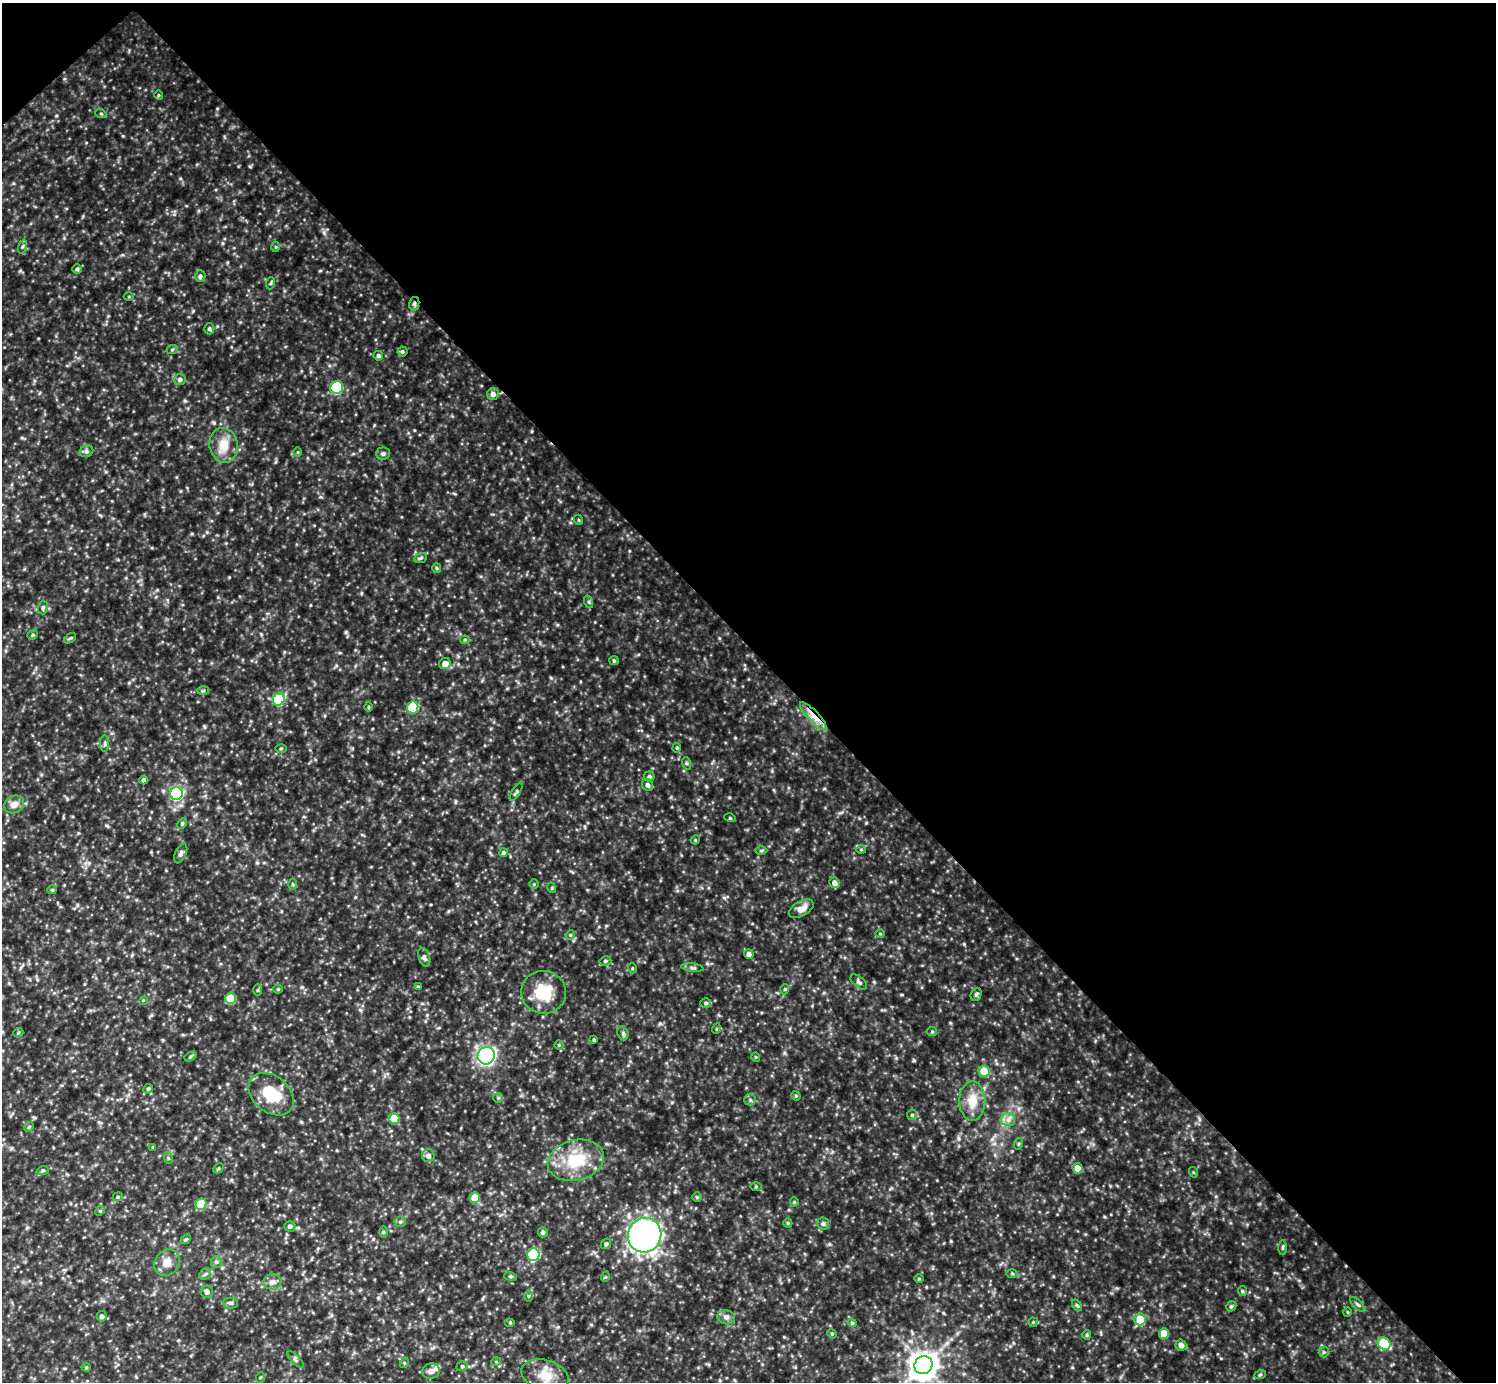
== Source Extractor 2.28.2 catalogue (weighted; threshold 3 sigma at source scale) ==
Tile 3 of 4 x 4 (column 3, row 1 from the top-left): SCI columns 2991-4484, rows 4441-5820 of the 5979 x 5978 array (HDU 1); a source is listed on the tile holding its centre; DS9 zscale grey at full resolution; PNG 1498 x 1384 px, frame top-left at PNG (2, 3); each listed source drawn as its Kron ellipse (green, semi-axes under 4 px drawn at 4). Shown black and unused: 47% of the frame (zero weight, under 3 of 5 exposures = <1% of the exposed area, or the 3 px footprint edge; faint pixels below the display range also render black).
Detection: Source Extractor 2.28.2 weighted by HDU 2 'WHT'; one run over the whole footprint, this tile lists its part. Background 0.303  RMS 0.026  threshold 0.116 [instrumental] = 3 sigma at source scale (4.5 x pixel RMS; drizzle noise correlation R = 1.50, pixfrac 1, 0.05/0.05 arcsec/px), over >= 5 px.
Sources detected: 161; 1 inside a brighter listed object's ellipse — not listed separately; the other 160 listed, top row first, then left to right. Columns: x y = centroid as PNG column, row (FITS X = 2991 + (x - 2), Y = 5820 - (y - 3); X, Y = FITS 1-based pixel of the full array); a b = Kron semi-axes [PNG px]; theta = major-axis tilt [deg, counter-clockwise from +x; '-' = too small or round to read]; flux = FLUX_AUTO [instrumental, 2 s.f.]
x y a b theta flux
158 95 5 3 - 2.7
101 114 5 3 - 2.8
22 247 7 3 71 3.3
276 247 5 3 - 2.4
77 269 5 5 - 3.9
200 276 6 5 - 6.2
271 283 6 4 71 3.2
129 297 5 3 - 2.7
414 304 7 5 77 5.4
209 329 5 5 - 4.5
172 350 6 3 20 2.9
402 351 5 5 - 4.2
378 356 5 4 - 5.3
180 379 6 5 - 7.3
337 387 6 6 - 220
493 394 6 6 - 11
224 445 17 14 -81 43
86 451 7 5 22 6.2
298 452 5 3 - 2.3
383 454 7 6 - 6.9
579 520 5 3 - 2.5
421 558 6 5 - 4.2
437 568 5 4 - 3.4
589 602 6 4 -72 3.8
43 607 7 5 87 5.7
33 635 5 4 - 3.7
70 638 7 3 35 3.4
465 640 4 4 - 3.1
614 661 5 4 - 3.1
445 664 6 5 - 17
203 691 6 4 2 3.3
279 700 6 5 - 140
369 707 5 3 - 2.3
413 707 6 5 - 130
813 716 18 5 -46 38
105 744 8 4 90 4.7
281 748 5 3 - 2.6
677 748 5 4 - 3.5
686 763 6 4 -72 3.3
649 777 5 5 - 5.5
144 780 4 4 - 6.6
647 785 6 5 - 7.7
516 792 10 4 60 4.6
176 793 6 6 - 430
14 804 10 8 28 18
730 818 5 3 - 3
182 824 5 4 - 3.8
695 840 5 4 - 2.4
761 850 6 4 1 3.4
861 850 5 3 - 2.5
181 853 10 5 65 7
503 853 4 4 - 7.1
835 883 5 5 - 13
293 884 5 3 - 3.2
534 884 4 4 - 2.6
552 888 5 3 - 2.6
52 890 5 4 - 3
801 909 13 7 30 22
880 934 5 3 - 2.4
570 935 5 4 - 2.6
749 954 5 5 - 9.1
424 957 10 5 -71 6.4
605 961 6 4 15 4.5
632 968 5 3 - 2.3
692 968 11 4 -7 6
859 982 10 5 -40 6.5
418 987 4 4 - 2.7
278 989 4 4 - 2.7
785 989 5 3 - 2.3
257 990 5 4 - 3.3
544 992 22 21 - 87
976 994 7 5 67 4.9
231 999 5 5 - 74
143 1000 4 4 - 2.2
706 1003 5 4 - 4.9
716 1029 5 3 - 2.3
932 1032 5 4 - 3.2
18 1033 5 3 - 2.5
623 1033 7 5 -70 5.3
594 1040 3 3 - 3.3
559 1045 4 4 - 2.6
191 1056 6 4 32 3.6
486 1056 9 8 - 690
756 1057 5 3 - 2
984 1071 6 5 - 62
148 1089 5 4 - 3.2
271 1094 25 18 -40 87
796 1096 5 4 - 2.8
498 1098 5 5 - 3.3
750 1100 6 5 - 5.4
972 1101 20 13 -90 48
912 1115 5 5 - 3.5
394 1119 5 5 - 58
1008 1120 7 6 - 11
29 1127 5 4 - 3.7
1018 1144 6 3 70 2.7
153 1147 4 4 - 2.5
428 1156 6 6 - 10
168 1158 6 3 -72 3
576 1160 28 20 14 110
218 1168 6 3 45 3.3
1077 1168 5 5 - 22
43 1170 6 4 19 3.8
1193 1172 5 3 - 2.3
756 1186 5 3 - 2.5
118 1197 5 4 - 3.7
697 1197 5 5 - 2.8
475 1198 5 5 - 49
794 1202 5 4 - 3
201 1204 6 5 - 68
100 1211 5 4 - 3.1
400 1222 6 5 - 4.6
788 1223 5 4 - 3.1
823 1224 6 6 - 5.6
290 1226 5 5 - 7.1
383 1232 6 4 -90 3.5
543 1232 5 5 - 6.4
645 1235 17 16 - 920
186 1239 6 4 42 3.4
606 1244 6 4 45 3.7
1283 1247 7 3 89 3.4
533 1255 6 6 - 270
167 1262 14 12 53 27
216 1262 6 5 - 5.3
1012 1273 6 4 -1 3.1
205 1274 6 5 - 5.2
510 1276 6 4 -17 3.2
605 1277 5 3 - 2.5
919 1279 5 3 - 2.3
272 1282 9 7 8 11
1242 1291 5 4 - 3.3
207 1292 6 6 - 9.2
528 1296 6 4 90 4
230 1303 7 5 0 5.8
1077 1305 6 4 -53 3.7
1358 1305 10 4 -44 5.1
1231 1306 5 4 - 3.9
1348 1312 5 3 - 2.5
102 1316 5 5 - 7.2
726 1317 9 7 -16 9.9
1140 1319 6 5 - 57
1033 1322 4 4 - 2.9
510 1323 5 3 - 2.5
852 1323 4 4 - 3.9
832 1334 5 4 - 2.5
1164 1334 5 5 - 50
1087 1335 4 4 - 2.9
1384 1344 7 5 -42 98
1181 1345 5 5 - 14
1324 1352 5 5 - 4.4
295 1360 11 4 -45 5.6
496 1362 5 3 - 2.4
404 1363 5 3 - 2.6
923 1365 9 8 - 3100
462 1366 6 4 20 4.2
86 1367 4 4 - 2.7
431 1371 9 7 11 12
545 1375 24 15 -17 52
1260 1375 6 3 20 3.3
261 1377 5 3 - 3
Overlapping masked pixels (flux is a lower limit): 2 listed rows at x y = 414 304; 813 716
Unlisted compact peaks at least as high as the median listed source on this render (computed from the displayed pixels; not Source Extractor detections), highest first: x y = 346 632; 551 678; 964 944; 419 932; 735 738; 866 823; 20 271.